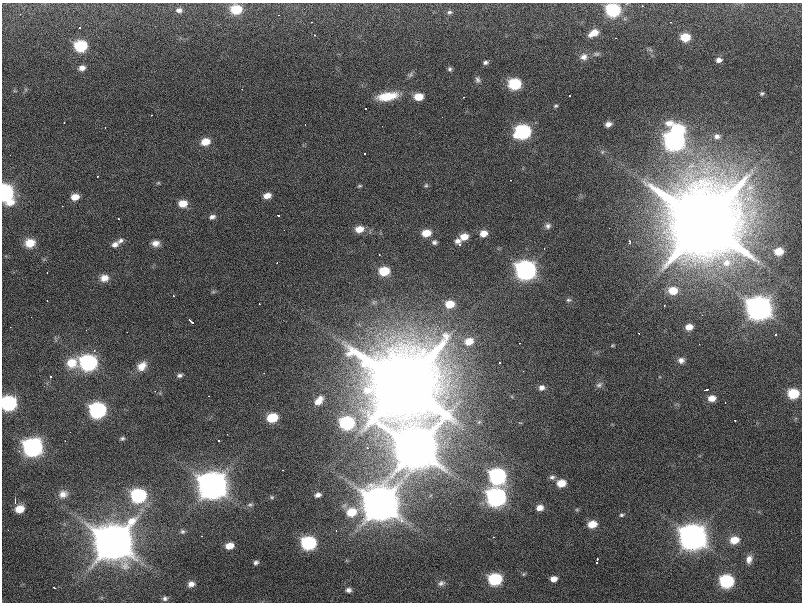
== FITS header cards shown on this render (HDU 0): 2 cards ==
NAXIS1  =                  800
NAXIS2  =                  600

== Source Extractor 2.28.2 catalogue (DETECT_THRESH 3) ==
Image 800 x 600 px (HDU 0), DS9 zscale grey, 1 PNG px = 1 image px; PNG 804 x 604 px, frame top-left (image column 1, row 600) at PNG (2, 3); no overlay
Background 197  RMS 11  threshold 33.3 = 3 sigma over >= 5 px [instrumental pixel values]
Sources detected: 170; all 170 listed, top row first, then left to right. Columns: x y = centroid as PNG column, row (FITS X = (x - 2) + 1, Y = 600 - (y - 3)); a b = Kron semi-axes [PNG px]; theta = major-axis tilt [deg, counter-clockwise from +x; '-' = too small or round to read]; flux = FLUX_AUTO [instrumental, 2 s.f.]
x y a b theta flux
642 6 2 2 - 5.2e+02
236 9 8 7 - 3.0e+04
179 10 8 7 - 3.2e+03
613 10 8 7 - 8.6e+04
449 12 7 5 5 1.8e+03
311 22 3 2 - 6.1e+02
80 28 3 3 - 4.7e+03
594 33 11 6 28 9.3e+03
314 35 3 2 - 2.5e+03
685 37 7 6 - 2.0e+04
615 38 2 2 - 4.5e+02
80 46 8 7 - 5.2e+04
596 54 9 5 9 2.0e+03
583 57 10 9 - 4.7e+03
719 60 5 4 - 3.0e+03
485 62 6 5 - 2.0e+03
82 68 7 6 - 4.3e+03
450 69 5 5 - 1.6e+03
410 75 9 5 39 1.8e+03
478 80 8 6 -77 2.2e+03
515 84 8 7 - 5.1e+04
242 89 2 2 - 4.3e+02
762 93 4 3 - 1.1e+03
569 95 3 3 - 1.8e+03
387 96 23 9 9 2.1e+04
418 97 8 6 4 1.3e+04
463 97 2 2 - 6.2e+02
555 106 5 4 - 1.1e+03
151 115 3 2 - 7.8e+02
442 117 2 2 - 4.2e+02
64 123 3 2 - 7.2e+02
608 124 6 5 - 4.1e+03
305 125 2 2 - 4.4e+02
382 126 2 2 - 1.9e+03
105 127 3 2 - 1.5e+03
678 129 14 8 -28 5.4e+04
523 132 9 8 - 1.2e+05
717 136 9 7 0 3.6e+03
674 141 10 9 - 3.4e+05
205 142 8 7 - 1.2e+04
602 152 6 4 46 1.1e+03
364 154 3 3 - 2.4e+03
10 155 2 2 - 4.6e+02
98 176 2 2 - 6.4e+02
511 180 2 2 - 4.5e+02
158 183 6 3 18 8.9e+02
426 185 6 5 - 1.3e+03
359 186 6 4 26 1.0e+03
5 192 8 7 - 2.0e+05
267 196 7 5 12 6.1e+03
75 197 7 6 - 8.5e+03
10 202 11 8 32 9.6e+03
183 204 8 6 7 1.2e+04
62 206 2 2 - 1.6e+03
278 215 3 3 - 1.5e+03
212 217 8 6 16 2.8e+03
118 219 3 2 - 1.3e+03
704 223 28 27 - 8.7e+06
548 226 8 7 - 2.5e+03
609 228 2 2 - 3.7e+02
359 229 8 6 13 9.4e+03
284 230 3 2 - 6.1e+02
426 233 8 6 11 1.3e+04
483 233 7 6 - 7.7e+03
464 237 9 6 20 9.2e+03
120 240 8 6 27 2.4e+03
457 241 6 6 - 3.3e+03
434 242 7 6 - 2.0e+03
630 242 4 3 - 2.9e+03
30 243 11 9 9 1.1e+04
156 243 10 7 -2 4.7e+03
115 244 9 6 23 3.7e+03
459 244 4 4 - 1.1e+03
544 248 3 2 - 5.8e+02
779 251 8 7 - 1.4e+04
277 263 3 2 - 1.0e+03
526 270 10 9 - 3.5e+05
384 271 8 6 5 2.4e+04
104 278 10 8 6 6.4e+03
673 290 9 8 - 1.4e+04
213 292 6 4 18 1.1e+03
173 295 3 3 - 1.4e+03
568 300 7 5 12 1.4e+03
47 301 3 2 - 1.4e+03
374 302 7 6 - 1.7e+03
259 304 3 2 - 2.3e+03
450 304 9 7 4 1.5e+04
664 305 3 2 - 6.4e+02
759 308 10 9 - 7.4e+05
702 315 3 3 - 6.7e+02
31 317 2 2 - 5.1e+02
191 321 6 3 -44 4.1e+03
10 327 3 2 - 6.0e+02
689 327 7 6 - 6.8e+03
86 330 3 2 - 4.9e+02
127 332 3 2 - 5.1e+02
776 335 3 3 - 9.9e+02
469 341 11 9 14 1.1e+04
612 345 6 3 9 7.8e+02
94 350 5 4 - 1.1e+03
681 360 9 8 - 3.6e+03
88 362 10 8 4 1.8e+05
72 363 15 13 24 1.4e+04
500 363 3 2 - 8.7e+02
142 366 12 9 56 9.0e+03
523 371 2 2 - 3.9e+02
264 373 3 2 - 9.7e+02
179 375 7 5 13 2.0e+03
51 376 3 3 - 5.9e+03
403 385 27 26 - 8.5e+06
599 385 10 6 32 2.3e+03
541 388 7 6 - 3.5e+03
706 390 4 3 - 2.7e+03
155 391 2 2 - 4.0e+02
793 394 8 7 - 3.2e+04
208 396 2 2 - 3.9e+02
712 398 8 6 6 7.5e+03
319 401 10 6 50 6.6e+03
725 402 2 2 - 4.3e+02
8 403 9 8 - 1.3e+05
98 410 9 8 - 1.6e+05
272 418 8 6 14 2.6e+04
735 420 3 2 - 9.8e+02
347 423 9 8 - 7.7e+04
70 432 2 2 - 5.8e+02
227 434 2 2 - 4.3e+02
122 438 6 5 - 1.5e+03
219 440 3 2 - 1.2e+03
65 441 2 2 - 3.9e+02
33 447 10 9 - 2.9e+05
367 448 3 2 - 1.8e+03
415 449 16 15 - 3.5e+06
19 451 3 3 - 1.3e+03
283 470 3 2 - 1.0e+03
497 476 9 9 - 1.6e+05
552 477 7 6 - 2.3e+03
561 483 8 7 - 1.2e+04
212 485 11 10 - 1.3e+06
63 494 12 10 17 5.6e+03
318 495 7 5 16 3.0e+03
138 496 9 8 - 9.3e+04
272 497 6 5 - 9.8e+02
496 497 10 9 - 2.8e+05
15 502 7 4 -86 1.4e+03
380 504 16 12 13 2.5e+06
250 505 7 5 7 1.5e+03
540 508 8 6 16 6.0e+03
19 509 8 6 20 1.2e+04
621 515 6 5 - 1.4e+03
592 524 8 6 13 1.1e+04
182 531 6 6 - 1.6e+03
336 531 3 2 - 9.2e+02
493 537 3 3 - 7.2e+02
693 537 11 10 - 9.8e+05
734 540 9 7 15 1.3e+04
113 542 14 13 - 2.9e+06
308 543 9 8 - 8.7e+04
229 546 8 6 16 8.6e+03
749 559 11 8 71 4.9e+03
256 562 6 5 - 2.1e+03
597 562 5 3 - 8.5e+03
524 574 6 5 - 9.0e+02
495 579 9 7 6 5.9e+04
554 579 7 6 - 5.2e+03
727 581 9 8 - 8.0e+04
441 583 10 7 17 3.1e+03
191 584 8 6 20 4.2e+03
54 588 4 3 - 3.1e+03
348 590 7 6 - 2.6e+03
165 599 6 5 - 1.9e+03
At the frame edge (FLAGS 8, measured only in part): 3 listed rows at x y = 613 10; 5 192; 8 403